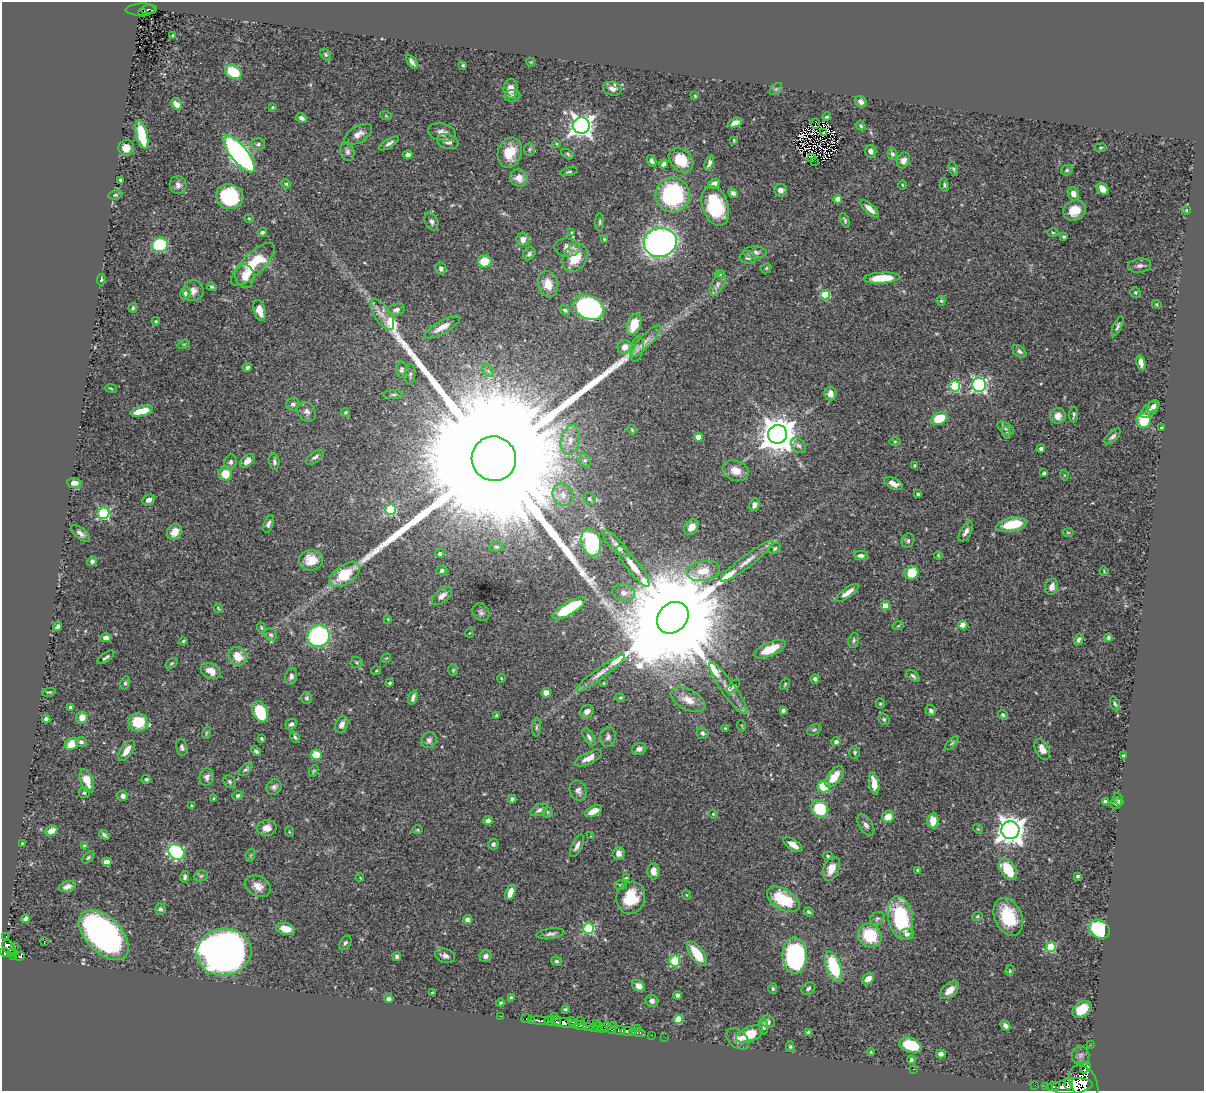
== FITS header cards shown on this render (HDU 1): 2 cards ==
NAXIS1  =                 1202
NAXIS2  =                 1089

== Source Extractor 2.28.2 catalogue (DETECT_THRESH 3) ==
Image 1202 x 1089 px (HDU 1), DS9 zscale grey, 1 PNG px = 1 image px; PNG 1206 x 1093 px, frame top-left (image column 1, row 1089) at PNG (2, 2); each listed source drawn as its Kron ellipse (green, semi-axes under 4 px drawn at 4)
Background 0.619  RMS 0.017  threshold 0.0519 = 3 sigma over >= 5 px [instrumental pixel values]
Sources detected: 446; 2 with non-positive FLUX_AUTO (blend fragments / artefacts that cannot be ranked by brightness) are neither listed nor drawn; the other 444 listed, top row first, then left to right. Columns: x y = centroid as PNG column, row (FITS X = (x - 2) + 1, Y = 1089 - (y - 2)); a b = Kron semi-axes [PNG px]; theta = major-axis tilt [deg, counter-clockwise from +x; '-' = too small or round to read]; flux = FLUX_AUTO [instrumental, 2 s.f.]
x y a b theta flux
148 9 6 3 6 38
141 10 16 6 2 37
142 12 3 2 - 11
173 36 4 3 - 1.3
326 55 6 4 -51 2.1
412 62 8 3 -54 3.7
531 62 4 3 - 0.81
463 65 3 3 - 1.4
233 72 9 6 -32 40
511 89 9 7 88 9.2
612 89 9 6 -13 6.7
776 89 7 4 44 2
512 96 8 6 2 2.8
695 96 3 2 - 0.96
861 102 6 5 - 5.4
176 104 6 4 -47 9.3
273 107 4 3 - 1.1
386 116 6 4 -19 1.3
827 117 4 4 - 1.7
301 118 6 4 -28 3.6
735 123 7 4 21 7
815 124 5 2 - 1.2
581 125 8 8 - 770
861 126 5 4 - 1.5
442 132 14 9 -13 7.3
823 133 3 2 - 1.2
358 134 15 8 30 9.1
142 135 15 5 -76 51
734 140 4 2 - 0.97
448 141 11 7 -17 6.8
389 143 11 4 32 3.9
258 144 7 6 - 2.7
557 144 4 3 - 0.93
126 148 8 8 - 12
1101 148 6 3 8 1.3
529 149 7 5 89 2.1
871 151 6 5 - 6.5
347 152 10 7 -77 4
510 153 15 11 70 27
239 154 22 8 -51 410
408 154 5 4 - 3.3
568 154 7 4 -29 1.8
892 154 6 5 - 3
811 157 3 2 - 1.7
681 160 14 10 -43 25
903 160 8 6 66 5.7
652 161 6 4 -63 2.7
815 161 2 2 - 1
709 163 8 4 69 3.7
664 164 4 4 - 3.5
953 169 7 4 -68 1.9
1067 170 6 5 - 2.1
569 172 9 3 11 1.9
519 178 9 8 - 12
120 180 3 3 - 1.7
286 184 5 4 - 1.5
714 184 6 4 30 6.1
178 185 9 8 - 5.8
902 185 4 3 - 0.93
944 185 7 4 -86 2.1
1103 189 7 5 -50 10
781 190 6 6 - 5.8
733 193 5 4 - 3.8
1073 194 7 5 -65 8
115 195 7 4 9 1.8
673 195 17 17 - 130
230 197 13 12 - 82
838 199 4 4 - 10
715 206 20 13 -70 67
870 209 12 5 -44 8.1
1075 210 12 9 22 18
1186 210 4 3 - 0.86
249 218 5 3 - 1.1
845 220 8 4 -66 2.2
431 221 9 6 -66 4.2
600 222 9 3 89 1.8
262 232 5 4 - 2.5
572 232 4 3 - 1.1
1053 233 5 3 - 1.3
1064 237 4 3 - 1.9
523 239 6 6 - 7.2
604 239 3 3 - 1.1
660 242 16 14 11 510
160 245 8 7 - 99
567 247 13 9 -8 9.9
755 252 12 6 -1 6.6
529 254 7 5 47 3.3
748 257 8 6 -5 4.9
575 258 15 11 59 26
484 261 7 6 - 22
253 264 28 10 45 51
1140 266 11 7 8 4.5
441 268 6 5 - 4.3
766 268 5 4 - 1.6
720 274 4 4 - 1.7
245 276 12 9 -77 11
881 278 18 5 3 31
101 279 6 4 82 1.9
548 284 13 9 -75 18
718 284 12 6 62 6.2
212 287 5 4 - 1.9
193 291 10 10 - 7.6
1135 292 5 5 - 2.3
185 293 6 5 - 3
825 295 5 4 - 43
941 301 5 4 - 1.5
1157 304 5 4 - 1.4
133 308 5 4 - 1.7
589 308 16 11 -26 230
259 310 10 6 -73 10
396 310 8 6 19 4.6
565 310 6 4 -37 2.4
382 314 17 8 -56 11
156 321 4 3 - 1.2
634 324 11 7 71 23
1118 326 11 4 65 2.9
442 327 20 6 30 14
646 341 20 6 47 9.1
184 344 6 4 18 1.4
625 347 7 6 - 8.9
637 349 13 6 78 4.9
1019 351 8 5 -39 3.2
1141 363 8 4 -77 8
247 367 4 4 - 2.8
401 369 8 5 89 3.3
488 371 7 4 -45 2.5
410 375 10 5 88 2.9
979 385 7 7 - 260
955 386 5 5 - 87
111 388 6 3 -10 1.2
393 394 10 3 3 2.3
830 394 7 6 - 11
293 404 6 6 - 3.2
1153 406 7 5 43 5.6
1150 410 11 6 42 5
142 411 11 5 13 25
307 412 10 8 -50 5.5
345 412 5 4 - 1.6
1074 415 8 4 87 2.2
1058 416 8 7 - 9
939 419 8 6 27 39
1144 420 8 7 - 39
1006 428 9 5 -34 3.6
1161 428 3 2 - 1
632 430 5 3 - 1.3
1007 433 6 4 -71 1.6
777 434 9 9 - 2700
1113 436 10 5 44 4.3
698 437 4 4 - 18
570 440 15 9 77 12
895 441 6 4 0 1.7
799 446 8 6 -42 4
1041 449 4 3 - 2.8
315 457 10 5 35 3.6
494 459 22 22 - 180000
585 460 7 5 -70 2.7
247 461 8 5 45 7.4
231 462 7 6 - 3.1
274 462 8 5 -82 2.9
915 466 4 3 - 1.5
736 471 13 10 -20 13
1044 473 4 3 - 2
225 474 6 6 - 22
1064 475 5 3 - 0.99
74 483 7 5 -5 6.3
893 483 10 5 -24 8.5
918 494 4 3 - 2
563 495 11 10 - 10
589 499 7 5 -48 2.4
149 500 6 5 - 4.3
754 505 6 5 - 4.8
391 510 5 5 - 82
104 513 6 5 - 140
268 524 9 5 71 4
1012 525 16 6 11 45
691 527 8 6 51 8.8
174 532 8 7 - 17
966 532 11 5 60 5.7
1068 532 6 4 0 1.4
80 533 11 5 -40 4.9
908 541 7 6 - 2.6
591 542 14 9 -76 130
616 544 17 6 -45 7
496 547 7 4 8 2
775 548 6 5 - 2.1
440 554 5 4 - 2.4
938 555 4 3 - 1.1
861 556 7 4 0 3.9
311 560 12 10 10 20
92 561 5 4 - 3.4
747 561 33 6 37 14
633 566 25 6 -52 19
442 570 5 5 - 2.9
703 571 17 10 10 20
1104 571 5 3 - 1
912 573 7 6 - 22
345 574 17 9 35 40
1052 587 8 6 73 7.8
624 593 11 8 -10 6.6
847 593 14 5 36 9.9
442 596 12 6 40 7.3
885 606 4 4 - 24
218 608 5 2 - 1.2
569 608 19 6 31 56
481 612 9 7 -49 3.8
673 618 17 14 45 54000
388 619 4 4 - 0.95
963 625 5 4 - 12
57 626 5 4 - 2.5
898 626 6 3 19 1.2
261 628 5 4 - 1.5
469 633 4 3 - 0.82
271 635 6 5 - 3.1
318 636 11 10 - 150
106 638 5 4 - 5.8
1108 638 4 3 - 2.3
854 640 7 5 71 2.3
1079 640 6 4 60 2.9
183 641 4 3 - 1.3
770 649 17 7 23 30
238 656 9 8 - 20
106 657 10 3 36 2.5
386 658 5 3 - 0.98
357 662 6 5 - 2
172 663 7 3 35 1.5
453 670 5 4 - 1.6
211 671 10 7 -26 13
376 671 5 3 - 1.1
600 673 31 5 36 12
291 676 8 6 77 4
913 676 8 4 -41 2.6
501 678 4 2 - 0.87
815 679 5 4 - 2.8
125 683 7 4 80 2.2
390 683 3 3 - 1.9
604 683 4 2 - 0.87
785 684 6 4 55 1.5
733 686 8 4 47 1.9
728 689 31 7 -55 15
49 692 7 3 10 1.5
546 693 5 4 - 12
307 698 6 5 - 2.3
413 698 7 3 73 3.8
620 698 4 4 - 1.3
688 700 19 10 -27 15
880 703 5 4 - 1.5
1115 704 7 4 -71 2.3
70 707 3 3 - 2.3
783 710 4 3 - 2.9
587 711 7 6 - 6
931 711 6 5 - 3.2
260 712 11 7 -67 51
496 715 3 2 - 1
1003 715 5 4 - 2
82 718 6 6 - 9.1
46 719 4 4 - 3.6
884 719 6 5 - 2.1
138 722 10 9 - 36
291 724 6 5 - 3.5
342 725 9 6 62 5.5
742 726 5 3 - 0.98
537 727 9 4 85 2.3
725 728 3 2 - 0.89
814 730 8 5 29 2
206 733 6 4 71 1.6
702 733 6 5 - 2.8
295 737 6 4 -65 2.1
589 737 10 5 -59 3.8
608 737 10 8 79 4.7
262 739 4 3 - 1.7
429 740 8 7 - 3.9
81 742 5 5 - 3.2
836 742 5 4 - 3.2
952 743 8 4 45 1.9
72 744 7 5 35 26
182 748 8 5 -76 2.9
639 749 7 5 25 5.1
1042 749 11 6 -63 8.5
126 751 12 5 55 12
256 751 5 4 - 2.4
855 752 6 5 - 2
316 755 5 5 - 28
1123 755 3 2 - 1.3
588 758 14 6 27 11
246 769 8 4 43 2.4
313 771 6 3 61 1.5
207 777 9 7 83 4.8
834 777 12 6 52 22
146 779 4 4 - 2.3
87 781 12 6 -69 15
230 782 7 5 -46 2.5
874 784 11 5 -80 13
274 787 8 7 - 4
824 787 6 6 - 37
578 790 10 8 -68 5.4
84 793 5 5 - 2.4
238 795 5 4 - 2.6
123 796 5 5 - 4.5
214 798 4 3 - 1.7
512 799 4 4 - 3.9
1118 800 6 4 -64 1.7
1105 801 4 3 - 2.1
1116 803 6 5 - 2.9
192 806 3 2 - 1.2
820 809 9 8 - 59
539 810 9 5 24 3.6
594 811 9 5 26 11
548 812 5 5 - 1.5
713 814 4 4 - 1
888 817 6 6 - 13
488 821 5 4 - 4.7
933 821 7 5 -88 17
866 825 12 6 -58 4.7
267 828 10 8 11 8.9
978 829 5 4 - 1.4
418 830 5 3 - 1.1
1010 830 9 9 - 1400
51 831 6 5 - 9
290 832 5 3 - 1.2
104 835 6 3 -38 2.4
591 836 4 4 - 0.88
22 843 3 2 - 0.92
493 844 5 5 - 2.5
793 845 11 5 -34 12
84 846 4 3 - 1.9
577 846 12 5 63 5.6
176 852 9 7 -36 140
618 853 6 6 - 6.6
251 855 7 4 71 1.4
828 856 5 4 - 1.5
88 857 7 4 46 2
106 862 5 4 - 5.6
831 869 12 7 65 13
1008 869 12 7 -56 44
917 870 4 3 - 1.2
653 871 8 6 -87 6.9
201 876 7 5 21 2.4
1078 876 3 3 - 2.1
185 877 6 4 78 2.7
360 878 4 3 - 0.78
626 878 3 3 - 1.1
621 885 6 5 - 2.1
258 886 13 10 -26 10
67 887 9 5 16 5.7
510 892 8 4 72 10
687 895 5 3 - 0.94
631 898 16 14 73 36
783 899 18 10 -31 53
160 909 5 5 - 3
809 912 5 4 - 1.8
977 916 5 4 - 1.4
1008 917 20 13 -65 48
877 918 8 6 35 2.7
900 918 22 12 -78 99
25 919 4 4 - 3.6
467 920 4 4 - 6.6
589 928 5 5 - 100
285 929 9 5 -13 18
1099 929 11 8 -35 79
550 934 14 5 8 4.4
907 934 6 5 - 4.4
104 935 30 18 -45 470
870 936 12 11 - 50
6 937 3 2 - 6.6
44 941 2 2 - 0.66
345 943 8 5 56 2.6
9 947 8 5 -56 160
14 947 3 3 - 20
1051 947 5 5 - 64
224 952 27 23 7 1300
5 953 5 4 - 66
12 953 5 3 - 29
697 954 14 6 -54 36
14 956 3 2 - 17
20 956 5 3 - 53
445 956 10 7 -20 5.4
486 956 6 5 - 4
795 956 18 12 -89 190
397 957 4 3 - 2.8
556 961 5 4 - 1.9
675 961 5 5 - 72
833 966 16 7 -71 73
1010 971 5 4 - 1.4
868 979 6 5 - 9
638 986 7 5 -35 5.8
773 989 5 4 - 1.8
808 989 7 5 33 3
950 990 11 6 42 12
432 993 3 3 - 1.4
678 995 4 4 - 3.2
511 998 4 3 - 1.4
389 999 5 4 - 4.5
652 1001 6 6 - 4.5
501 1003 4 4 - 1.5
565 1009 4 3 - 1.7
1082 1009 10 7 36 26
501 1016 2 2 - 3
554 1016 2 2 - 2.9
526 1018 5 3 - 33
678 1019 4 4 - 27
531 1020 3 2 - 11
540 1021 9 3 -5 160
549 1021 4 3 - 110
556 1021 6 3 -55 150
572 1021 5 3 - 77
580 1021 4 3 - 30
768 1022 7 6 - 3
566 1023 13 4 -12 390
596 1023 2 2 - 6.7
580 1025 7 3 -4 93
613 1026 3 3 - 20
763 1026 8 4 -84 2.8
1005 1026 6 4 -49 3.9
588 1027 5 3 - 14
593 1027 4 3 - 14
599 1027 4 3 - 61
606 1027 5 3 - 11
603 1029 3 2 - 15
611 1029 5 3 - 40
637 1029 3 2 - 25
620 1030 6 3 7 140
627 1031 6 4 4 220
633 1032 3 2 - 36
639 1032 7 3 -13 75
808 1033 4 3 - 2.6
750 1034 14 7 23 29
652 1035 2 2 - 6
665 1037 2 2 - 3.9
738 1039 13 8 -39 8.1
911 1045 11 7 -19 38
1091 1045 2 2 - 3.2
790 1046 5 4 - 2
871 1052 4 2 - 1
941 1054 5 4 - 3.6
1080 1055 9 8 - 4
911 1060 4 3 - 2.4
1085 1068 6 2 46 54
914 1069 2 2 - 3.2
1068 1083 6 3 -89 180
1084 1083 19 13 -62 1000
1035 1085 2 2 - 4.7
1045 1086 3 2 - 3.3
1072 1086 20 7 6 1100
1053 1087 7 3 6 45
At the frame edge (FLAGS 8, measured only in part): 1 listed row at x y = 1084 1083
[2 non-positive-flux detections neither listed nor drawn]